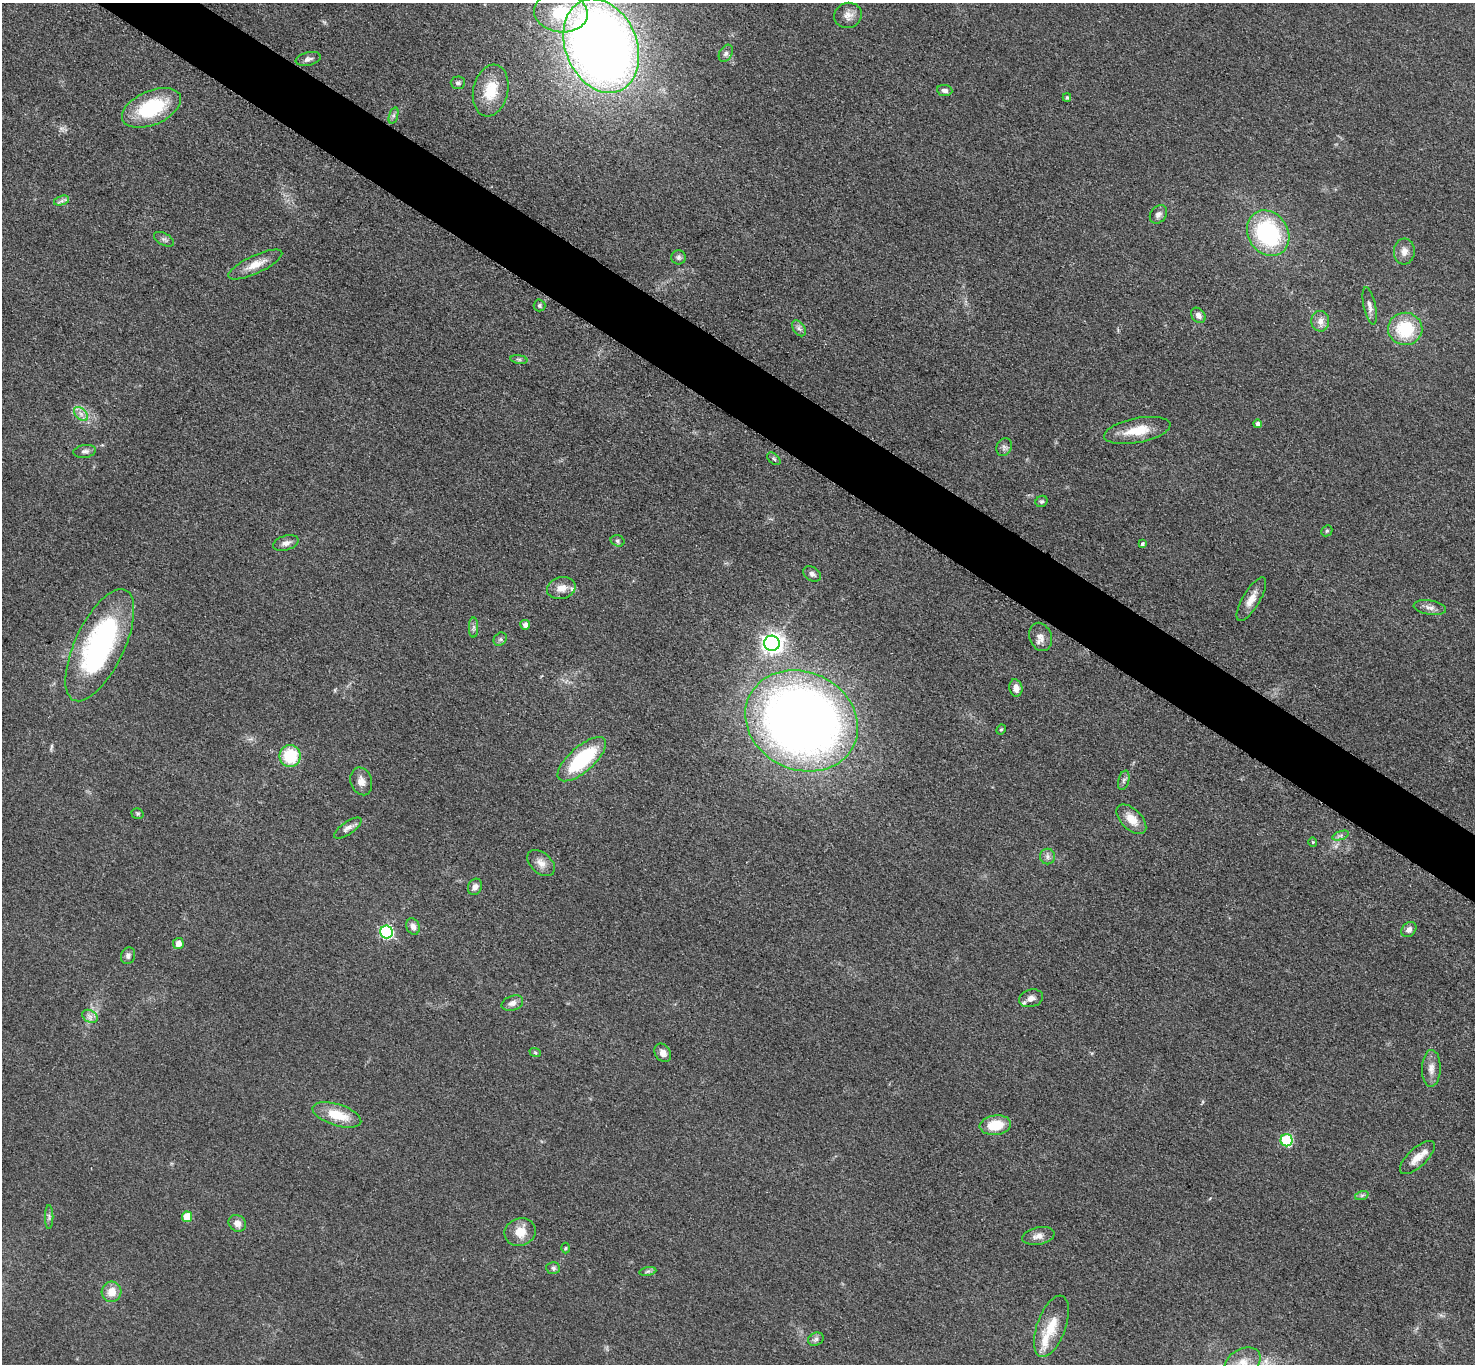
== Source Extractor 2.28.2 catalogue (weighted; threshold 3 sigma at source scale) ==
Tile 11 of 4 x 4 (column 3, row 3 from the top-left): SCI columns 2957-4429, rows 1525-2886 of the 5910 x 5915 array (HDU 1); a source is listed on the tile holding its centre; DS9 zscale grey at full resolution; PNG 1477 x 1366 px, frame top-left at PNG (2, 3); each listed source drawn as its Kron ellipse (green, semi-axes under 4 px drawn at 4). Shown black and unused: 4% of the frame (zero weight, under 3 of 5 exposures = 1% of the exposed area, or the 3 px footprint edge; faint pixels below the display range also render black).
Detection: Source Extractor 2.28.2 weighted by HDU 2 'WHT'; one run over the whole footprint, this tile lists its part. Background 0.053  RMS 0.0057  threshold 0.0257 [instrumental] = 3 sigma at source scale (4.5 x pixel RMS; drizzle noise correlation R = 1.50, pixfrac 1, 0.05/0.05 arcsec/px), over >= 5 px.
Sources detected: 92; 3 inside a brighter listed object's ellipse — not listed separately; the other 89 listed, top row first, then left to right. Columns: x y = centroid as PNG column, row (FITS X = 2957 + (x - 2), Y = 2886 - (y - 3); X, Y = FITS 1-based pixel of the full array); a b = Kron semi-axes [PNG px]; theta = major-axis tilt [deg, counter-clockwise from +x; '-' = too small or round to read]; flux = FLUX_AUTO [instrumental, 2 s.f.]
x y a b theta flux
561 13 27 19 -6 31
848 15 14 12 19 4.7
601 46 49 35 -67 670
726 53 9 6 61 1.9
308 59 13 6 14 2.4
458 83 7 6 - 1.8
945 90 8 5 -7 2.1
491 91 26 17 77 17
1067 97 4 3 - 0.85
151 108 31 17 23 38
393 116 8 4 71 1.3
62 201 8 4 18 1.8
1158 214 10 7 52 2.7
1268 233 24 20 -56 66
164 239 11 6 -28 1.8
1404 252 13 10 86 4.3
678 257 7 7 - 1.6
255 265 29 9 25 8.4
539 305 6 6 - 1.1
1370 306 19 6 -78 3.1
1198 315 8 6 -49 2.7
1320 321 10 9 - 3.8
799 328 9 5 -54 1.8
1405 329 17 16 - 28
519 359 8 4 -8 1.2
81 414 8 5 -46 2.4
1258 424 4 4 - 1.9
1137 430 33 12 11 15
1004 447 9 7 63 2
85 451 11 6 8 2
774 459 8 5 -42 1.2
1042 501 6 5 - 1.1
1327 531 6 5 - 0.86
618 541 7 5 -17 1.2
286 543 13 7 16 3.2
1142 544 4 4 - 1.2
812 574 9 7 -32 2.1
561 588 14 11 14 5.6
1251 599 25 8 60 6.6
1430 608 16 7 -9 3.6
525 625 5 5 - 3.3
474 627 10 4 90 1.7
1040 637 14 11 -68 4.2
500 639 7 6 - 1.3
772 643 8 7 - 330
100 645 61 24 64 120
1016 688 9 6 -77 4.1
802 721 58 49 -25 610
1001 729 5 4 - 0.85
290 756 11 10 - 24
582 759 30 12 41 44
1124 780 10 5 76 1.6
361 781 14 10 -73 4.5
137 814 6 5 - 0.92
1131 819 18 10 -44 8.5
348 828 16 6 35 2.8
1341 835 9 4 19 1.5
1313 842 4 4 - 0.54
1047 857 8 7 - 2.2
541 863 16 10 -40 4.8
475 887 8 7 - 2.8
413 926 8 6 -67 3.1
1409 929 8 6 45 2.6
386 932 6 6 - 80
178 944 5 5 - 4.2
128 956 8 7 - 1.9
1031 998 12 8 14 3.8
512 1003 11 7 19 3
90 1016 8 6 -30 2.4
535 1052 6 3 -20 0.71
663 1053 10 7 -56 3.5
1431 1068 18 9 88 5
337 1115 25 10 -18 15
995 1125 16 9 7 15
1287 1140 6 6 - 49
1417 1158 22 9 43 7.3
1362 1195 7 4 19 1.1
49 1217 12 2 90 1.2
187 1217 5 5 - 14
237 1223 9 8 - 3.7
520 1232 16 13 19 8.7
1038 1236 16 8 11 4.3
565 1248 5 3 - 0.54
553 1268 7 5 -4 1.2
648 1272 8 4 9 1.3
112 1292 10 10 - 7.1
1051 1326 32 14 70 14
816 1339 8 6 27 1.7
1243 1363 19 13 30 11
Isophote crosses this tile's border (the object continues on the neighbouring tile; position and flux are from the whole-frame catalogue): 1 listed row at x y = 1243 1363